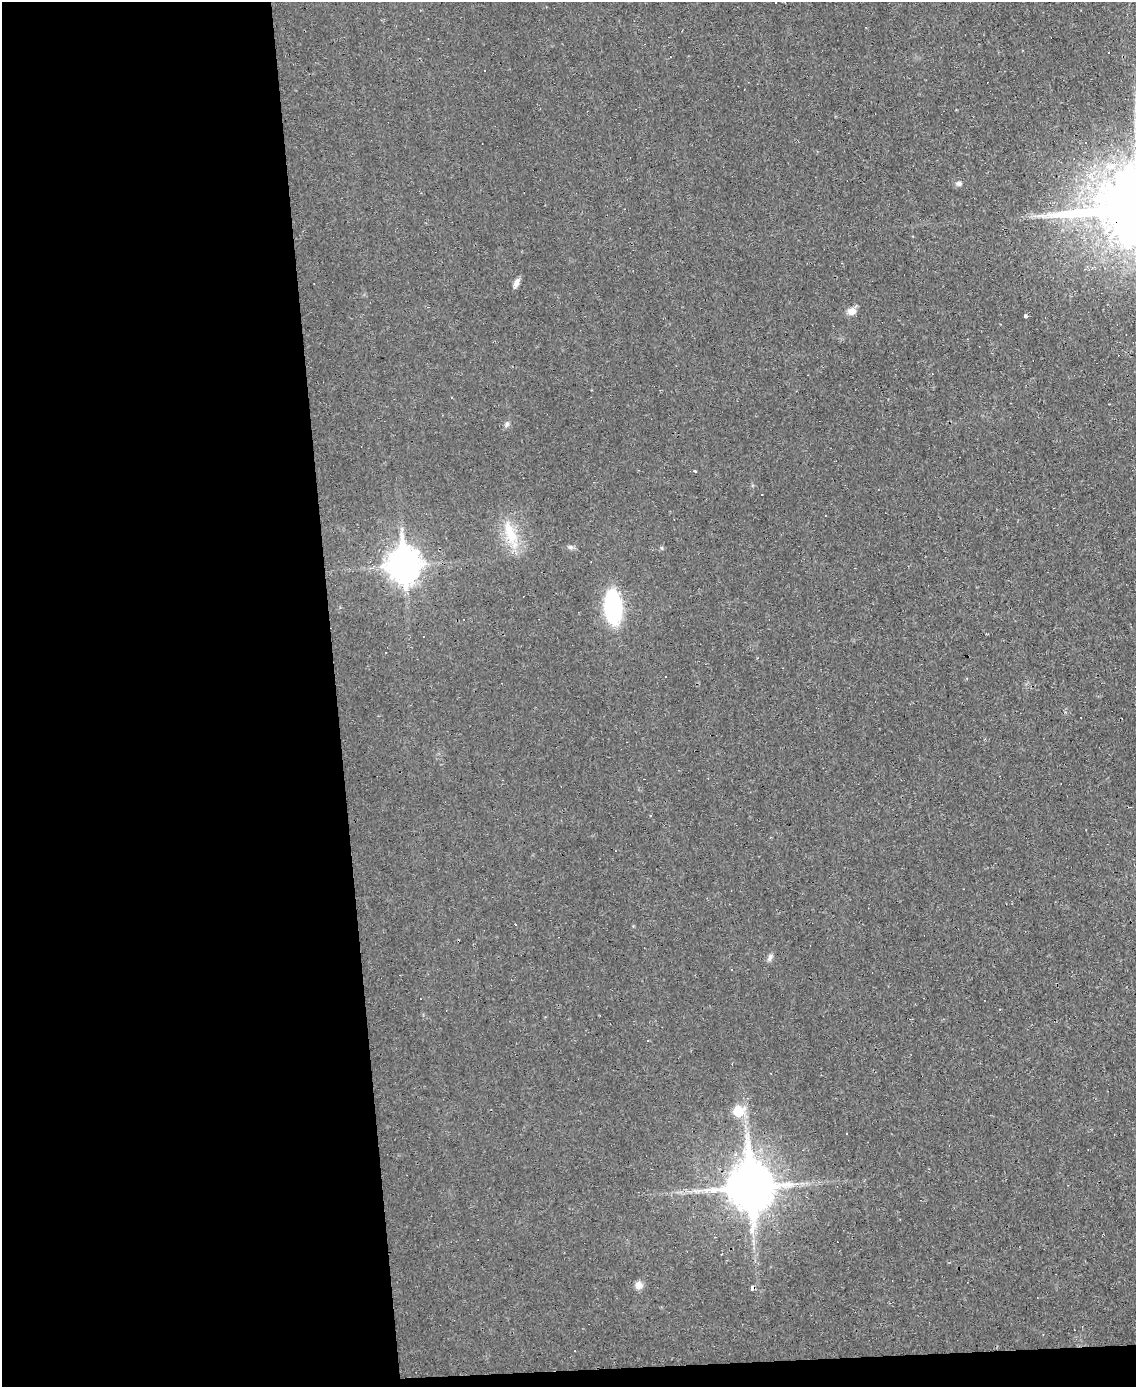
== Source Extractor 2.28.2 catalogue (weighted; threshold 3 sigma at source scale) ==
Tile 9 of 4 x 3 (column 1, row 3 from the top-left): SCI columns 1-1134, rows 128-1512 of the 4535 x 4512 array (HDU 1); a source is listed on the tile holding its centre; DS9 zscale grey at full resolution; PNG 1138 x 1389 px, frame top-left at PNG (2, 2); no overlay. Shown black and unused: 31% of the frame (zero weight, under 2 of 3 exposures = <1% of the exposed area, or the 3 px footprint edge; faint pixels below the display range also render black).
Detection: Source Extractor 2.28.2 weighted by HDU 2 'WHT'; one run over the whole footprint, this tile lists its part. Background 0.0242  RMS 0.0048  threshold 0.0214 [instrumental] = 3 sigma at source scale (4.5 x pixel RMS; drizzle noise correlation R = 1.50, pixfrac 1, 0.05/0.05 arcsec/px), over >= 5 px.
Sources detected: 39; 15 cosmic-ray / hot-pixel residue — not listed; the other 24 listed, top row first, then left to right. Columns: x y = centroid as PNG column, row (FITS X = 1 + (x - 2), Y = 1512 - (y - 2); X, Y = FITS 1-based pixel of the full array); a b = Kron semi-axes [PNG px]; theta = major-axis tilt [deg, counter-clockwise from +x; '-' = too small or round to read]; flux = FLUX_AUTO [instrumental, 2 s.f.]
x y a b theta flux
775 2 2 2 - 0.38
484 71 3 3 - 15
1086 142 3 2 - 0.9
959 183 7 6 - 1.4
516 283 11 6 67 2.4
852 311 11 9 9 3.3
1025 316 4 3 - 1.1
507 424 8 6 61 1.3
695 471 5 3 - 0.52
762 494 3 2 - 0.31
510 534 39 14 -69 14
570 547 6 6 - 1
403 565 12 10 -88 730
613 607 23 11 -85 72
665 677 3 2 - 0.54
650 815 3 2 - 0.34
770 957 10 5 65 1.5
731 969 3 2 - 0.88
648 1041 3 3 - 1.2
738 1111 7 7 - 19
846 1134 3 3 - 0.84
750 1187 15 13 -87 2200
639 1285 9 8 - 3
752 1288 4 4 - 2.5
Overlapping masked pixels (flux is a lower limit): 2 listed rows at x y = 750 1187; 752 1288
Isophote crosses this tile's border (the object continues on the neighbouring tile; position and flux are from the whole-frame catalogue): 1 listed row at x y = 775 2
Unlisted compact peaks at least as high as the median listed source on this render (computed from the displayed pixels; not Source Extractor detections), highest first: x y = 662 548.